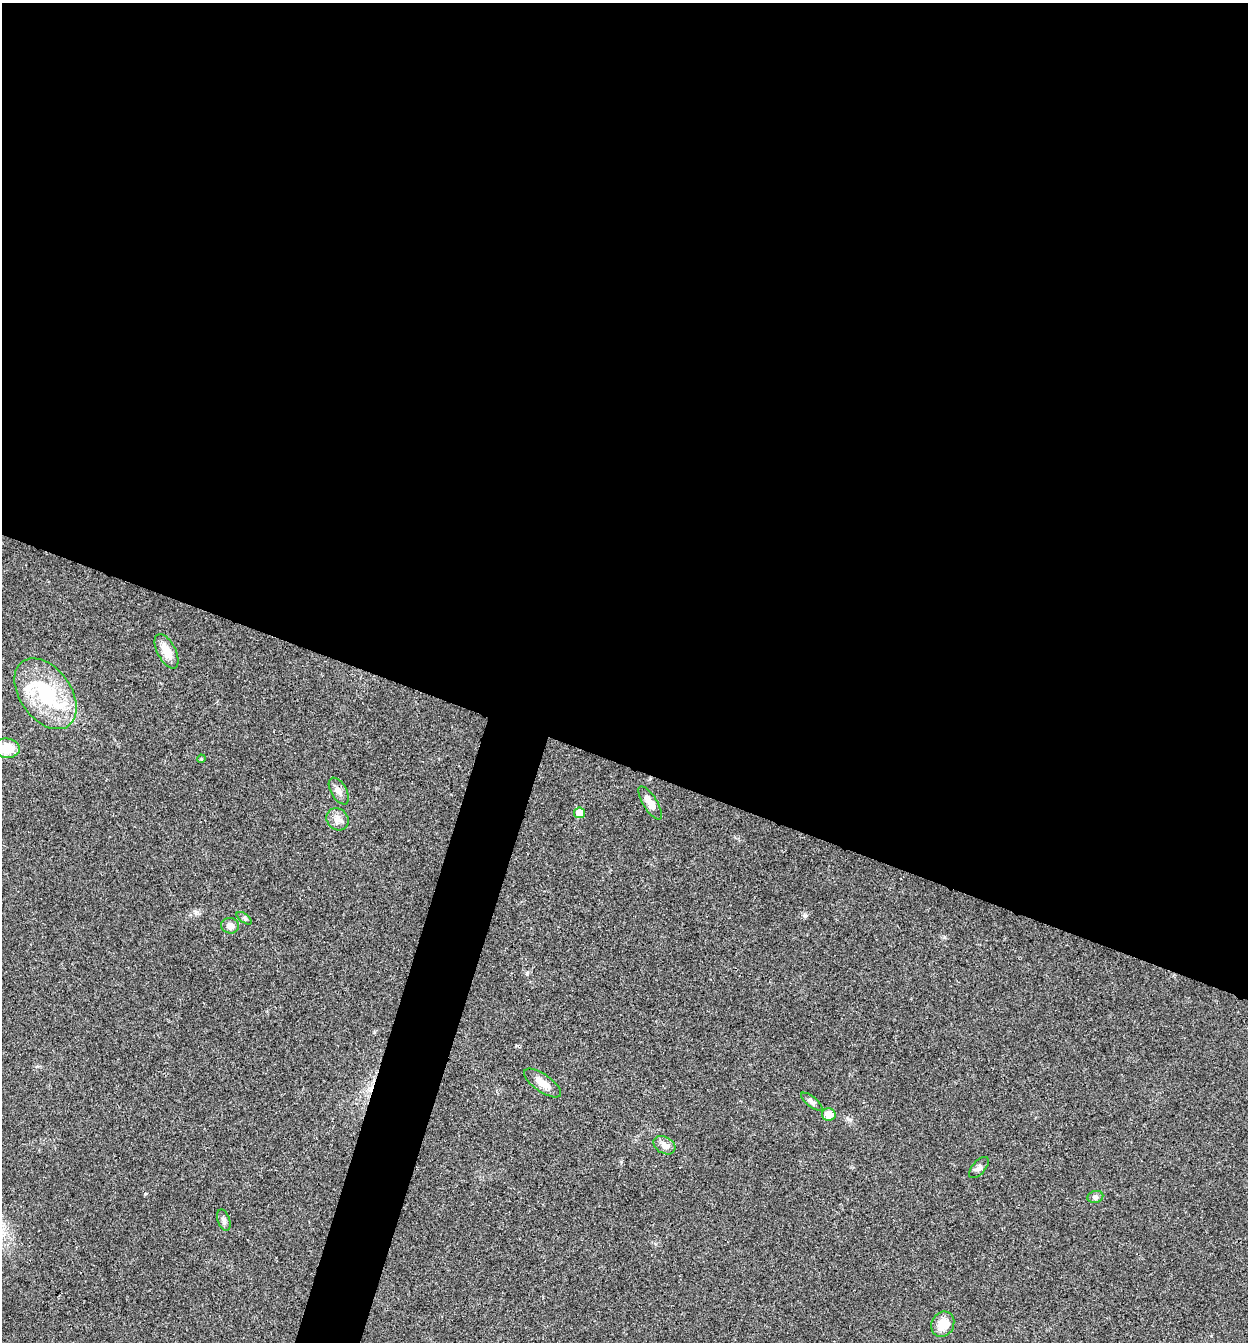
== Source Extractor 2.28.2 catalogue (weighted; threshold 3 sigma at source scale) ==
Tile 3 of 4 x 4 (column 3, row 1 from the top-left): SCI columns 2756-4001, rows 4021-5360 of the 5381 x 5366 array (HDU 1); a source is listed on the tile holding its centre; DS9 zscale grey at full resolution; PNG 1250 x 1344 px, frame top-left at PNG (2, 3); each listed source drawn as its Kron ellipse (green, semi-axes under 4 px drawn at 4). Shown black and unused: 59% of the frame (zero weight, under 3 of 4 exposures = <1% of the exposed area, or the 3 px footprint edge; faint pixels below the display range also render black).
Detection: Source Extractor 2.28.2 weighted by HDU 2 'WHT'; one run over the whole footprint, this tile lists its part. Background 0.025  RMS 0.0045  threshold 0.0202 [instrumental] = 3 sigma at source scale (4.5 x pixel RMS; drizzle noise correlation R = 1.50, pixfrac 1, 0.05/0.05 arcsec/px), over >= 5 px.
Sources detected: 20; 2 inside a brighter listed object's ellipse — not listed separately; the other 18 listed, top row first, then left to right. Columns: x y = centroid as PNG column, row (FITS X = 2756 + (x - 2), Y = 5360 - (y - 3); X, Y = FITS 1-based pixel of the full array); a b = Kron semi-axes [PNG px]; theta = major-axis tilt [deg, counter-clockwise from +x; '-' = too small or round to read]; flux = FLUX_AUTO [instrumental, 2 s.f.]
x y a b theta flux
167 651 19 9 -63 7.1
45 694 40 25 -54 35
7 748 13 9 -6 8.8
201 759 4 3 - 0.41
339 791 15 8 -60 2.6
650 803 19 7 -58 4.7
580 813 5 5 - 5.6
337 819 12 10 -46 2.9
244 918 9 4 -36 0.84
230 926 9 8 - 2.6
542 1083 22 8 -35 5
812 1102 13 5 -38 1.4
829 1114 7 6 - 4.9
664 1145 11 8 -30 2.7
979 1168 13 6 49 1.7
1095 1197 8 6 16 1.2
224 1220 11 6 -71 1.5
943 1324 13 11 62 6.6
Isophote crosses this tile's border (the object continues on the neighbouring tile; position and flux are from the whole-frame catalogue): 1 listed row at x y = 7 748
Unlisted compact peaks at least as high as the median listed source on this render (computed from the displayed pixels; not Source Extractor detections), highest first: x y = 805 916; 145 1194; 850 1120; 527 973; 944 937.